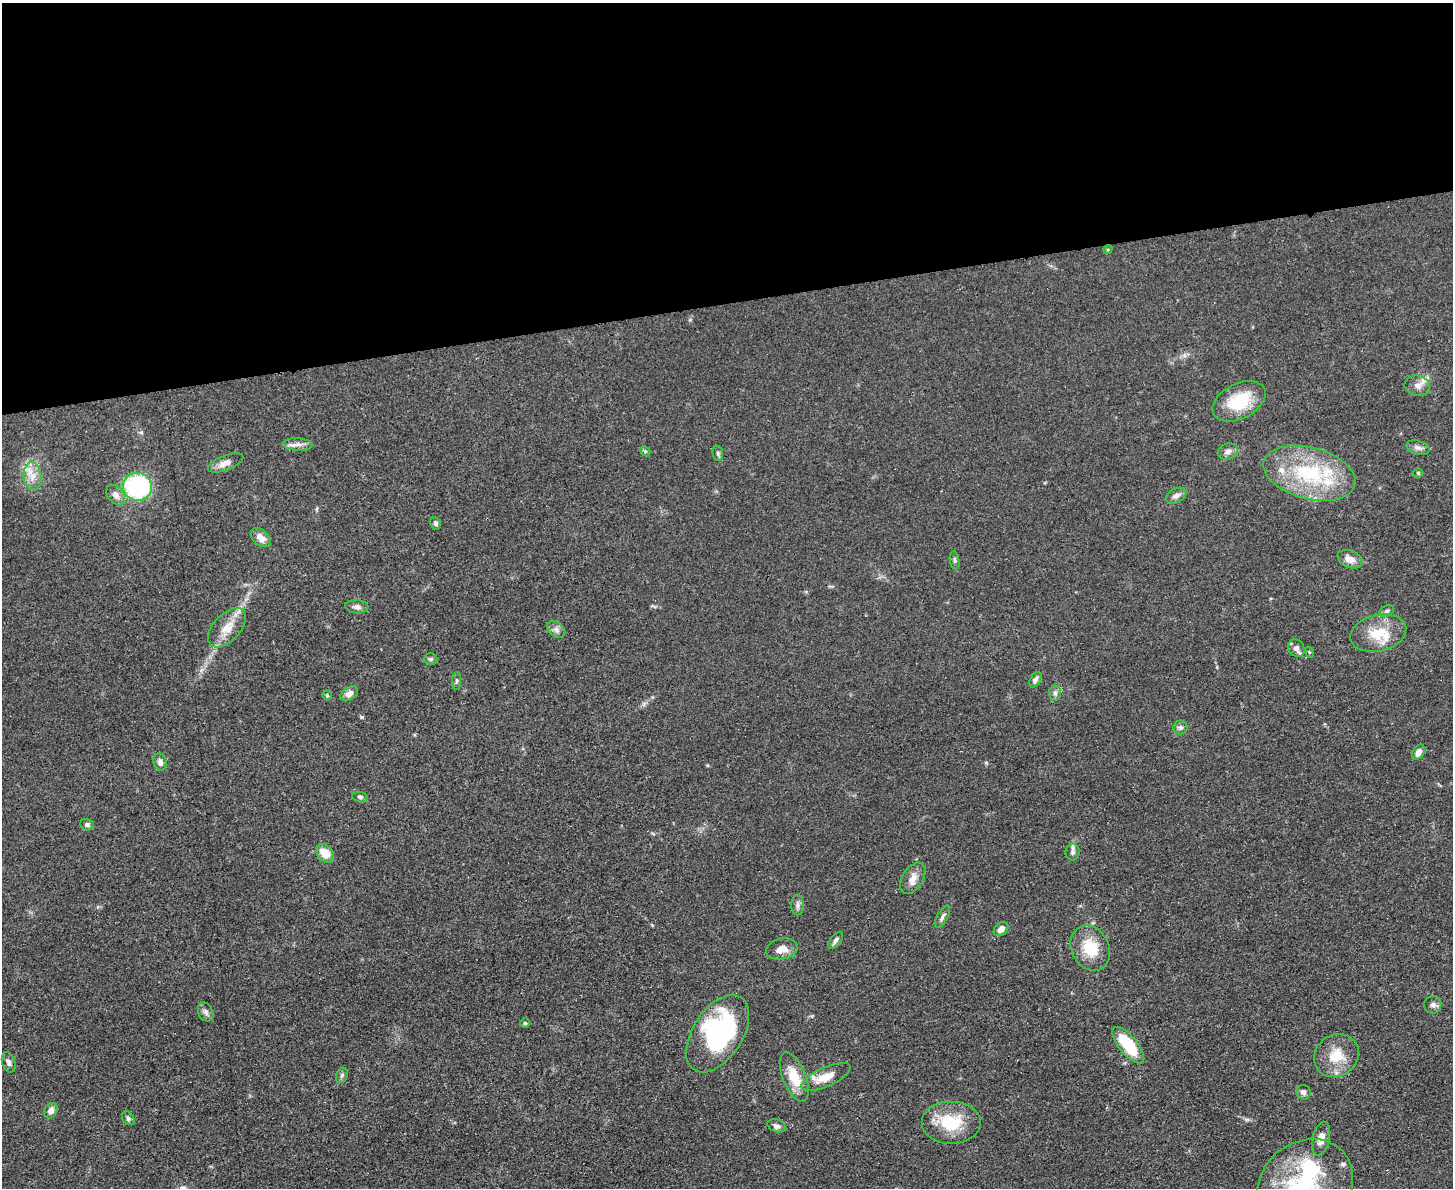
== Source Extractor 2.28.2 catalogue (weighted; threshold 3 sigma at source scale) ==
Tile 2 of 3 x 4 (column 2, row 1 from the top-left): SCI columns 1593-3043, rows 3569-4754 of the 4749 x 4766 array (HDU 1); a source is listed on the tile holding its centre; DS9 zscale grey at full resolution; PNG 1455 x 1190 px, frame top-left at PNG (2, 3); each listed source drawn as its Kron ellipse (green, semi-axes under 4 px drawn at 4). Shown black and unused: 25% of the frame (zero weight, under 3 of 4 exposures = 2% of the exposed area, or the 3 px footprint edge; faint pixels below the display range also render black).
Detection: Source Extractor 2.28.2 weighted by HDU 2 'WHT'; one run over the whole footprint, this tile lists its part. Background 0.0456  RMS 0.0053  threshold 0.0238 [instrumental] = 3 sigma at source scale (4.5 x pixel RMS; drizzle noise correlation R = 1.50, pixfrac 1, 0.05/0.05 arcsec/px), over >= 5 px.
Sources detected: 67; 2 inside a brighter object's white glare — neither listed nor drawn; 2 inside a brighter listed object's ellipse — not listed separately; the other 63 listed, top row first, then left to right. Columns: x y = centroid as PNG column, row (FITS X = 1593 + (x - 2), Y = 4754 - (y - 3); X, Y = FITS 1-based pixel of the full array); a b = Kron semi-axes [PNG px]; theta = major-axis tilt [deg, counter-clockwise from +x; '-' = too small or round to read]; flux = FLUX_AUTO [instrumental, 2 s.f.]
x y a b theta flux
1108 249 5 3 - 0.56
1417 386 13 10 -11 3.8
1239 401 28 17 27 21
298 444 15 6 -2 3
1418 448 12 6 -17 2.2
645 451 6 4 -44 0.72
1228 451 10 8 17 2.4
718 453 7 5 -83 1.1
226 463 19 7 21 4
1309 473 47 25 -15 49
1418 473 4 4 - 0.71
33 476 14 9 -85 5.4
137 487 14 14 - 69
116 495 11 7 -51 3.1
1176 496 11 7 28 2.5
436 523 6 5 - 1.2
261 538 11 7 -40 4.4
1350 559 12 8 -23 4.5
955 560 9 4 -80 1
357 607 11 6 -4 2
1387 611 8 5 28 1.3
227 628 24 13 47 9.1
556 629 10 7 -40 2.2
1378 633 28 18 13 16
1296 648 9 7 -57 2.8
1309 652 5 3 - 0.54
430 659 7 5 0 0.95
1035 680 8 5 58 1.7
456 681 9 4 89 0.93
1055 693 7 6 - 1.5
349 694 9 6 30 3.2
327 695 5 4 - 0.58
1181 728 7 7 - 1.4
1419 752 8 5 59 3.4
160 762 9 6 -72 2.1
360 797 7 5 -10 1.2
87 825 7 5 -19 1.5
1072 852 8 7 - 1.8
325 853 10 7 -48 9
913 878 17 10 57 4.7
798 905 10 6 -90 1.8
942 917 12 5 61 1.9
1001 929 8 6 42 2.9
836 940 10 5 54 1.6
1090 948 23 18 -62 16
782 949 16 10 11 5.5
1433 1005 9 8 - 2
206 1012 10 7 -66 1.9
525 1023 4 4 - 0.91
718 1034 43 25 57 65
1128 1045 22 9 -51 22
1336 1056 23 20 35 14
9 1062 10 6 -72 1.9
342 1075 8 5 72 1.2
794 1077 26 11 -68 12
826 1077 26 9 24 8.9
1303 1092 7 7 - 2.1
51 1111 8 6 60 2.8
128 1118 7 5 -55 1.2
951 1123 30 21 0 22
777 1126 10 6 -19 2.1
1321 1139 17 8 76 4.6
1305 1185 50 43 39 65
Isophote crosses this tile's border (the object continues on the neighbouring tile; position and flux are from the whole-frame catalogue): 1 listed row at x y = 1305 1185
Unlisted compact peaks at least as high as the median listed source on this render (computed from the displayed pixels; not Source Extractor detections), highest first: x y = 362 717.